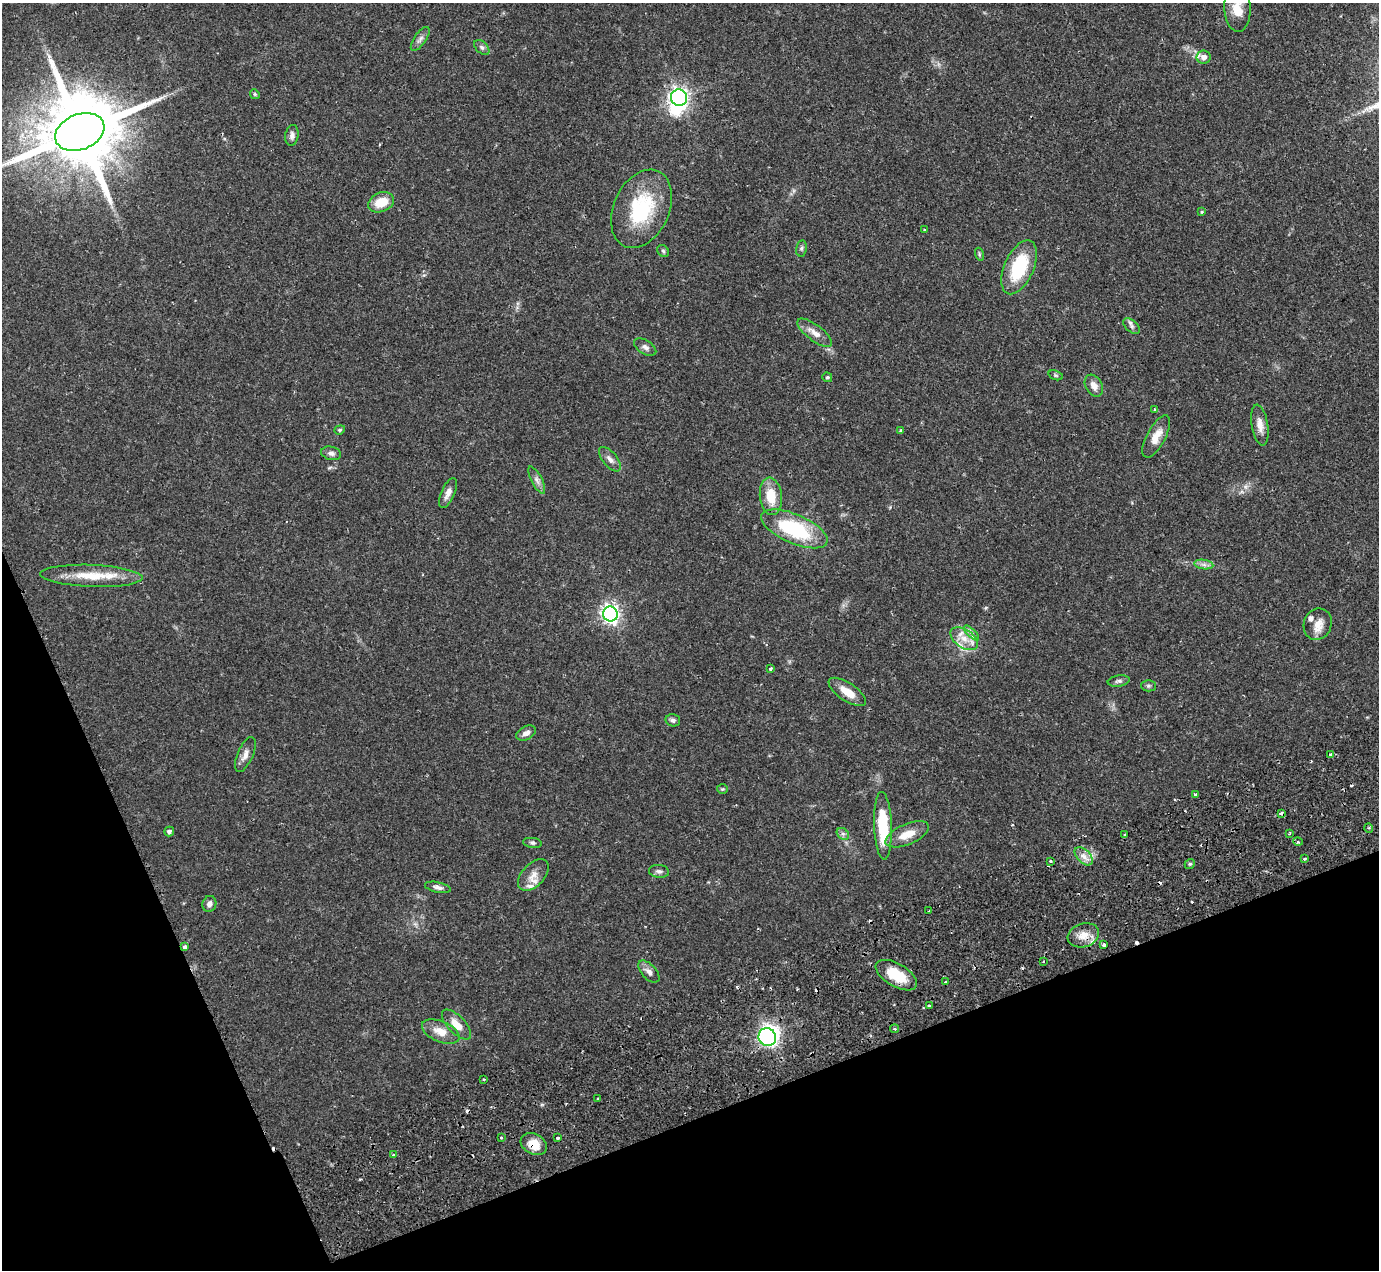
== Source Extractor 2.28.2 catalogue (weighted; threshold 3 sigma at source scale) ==
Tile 14 of 4 x 4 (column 2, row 4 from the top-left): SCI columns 1525-2901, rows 290-1557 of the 5751 x 5797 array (HDU 1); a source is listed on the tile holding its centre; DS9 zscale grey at full resolution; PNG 1381 x 1272 px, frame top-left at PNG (2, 3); each listed source drawn as its Kron ellipse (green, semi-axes under 4 px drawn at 4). Shown black and unused: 20% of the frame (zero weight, under 2 of 3 exposures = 9% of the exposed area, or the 3 px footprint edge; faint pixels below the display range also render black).
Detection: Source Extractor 2.28.2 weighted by HDU 2 'WHT'; one run over the whole footprint, this tile lists its part. Background 0.0831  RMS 0.0058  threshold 0.0259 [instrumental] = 3 sigma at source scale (4.5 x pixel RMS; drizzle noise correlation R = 1.50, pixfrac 1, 0.05/0.05 arcsec/px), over >= 5 px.
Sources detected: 103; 2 inside a brighter object's white glare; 12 cosmic-ray / hot-pixel residue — neither listed nor drawn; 3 inside a brighter listed object's ellipse — not listed separately; the other 86 listed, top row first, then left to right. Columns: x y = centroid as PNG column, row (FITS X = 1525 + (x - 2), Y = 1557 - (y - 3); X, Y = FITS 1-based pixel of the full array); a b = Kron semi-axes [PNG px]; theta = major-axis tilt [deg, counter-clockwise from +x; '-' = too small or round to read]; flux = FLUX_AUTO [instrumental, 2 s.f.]
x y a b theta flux
1237 8 24 13 -87 9.8
420 39 14 6 55 2.3
482 47 9 5 -45 1.6
1204 57 7 6 - 3.7
255 94 5 4 - 0.75
679 98 8 8 - 230
80 132 25 17 22 8600
292 135 10 6 81 2.2
381 202 13 9 21 12
641 209 41 28 66 41
1202 212 3 3 - 1.1
925 230 3 3 - 1.1
801 248 8 5 80 1.3
663 251 6 5 - 1.1
979 254 6 4 -73 0.74
1019 267 29 14 66 31
1132 326 10 5 -40 1.8
815 333 21 8 -37 5.4
645 347 12 7 -32 2.3
1056 375 7 4 -20 0.83
827 377 5 4 - 0.96
1094 386 12 8 -59 4.3
1155 409 3 3 - 1.1
1260 425 21 8 -80 5.2
340 430 5 4 - 0.86
901 431 4 3 - 0.82
1156 436 23 9 62 7.1
331 453 10 6 -13 2.1
610 459 15 7 -50 3.2
537 480 15 5 -63 2.4
448 493 16 6 66 3.6
771 496 19 11 -83 13
794 529 36 14 -23 47
1204 564 9 4 -9 2.1
92 576 51 11 -2 18
610 614 7 7 - 230
1318 624 16 14 70 6.7
971 633 10 3 -44 1.6
964 639 15 9 -35 6.8
770 668 4 3 - 0.76
1119 681 11 5 9 1.7
1148 686 7 5 -1 1.2
847 692 22 9 -33 8.8
673 720 7 6 - 1.5
526 733 10 6 28 2.7
245 754 19 7 66 4
1330 754 3 3 - 2.5
722 789 5 4 - 0.75
1195 794 3 3 - 1.1
1281 813 4 3 - 4.1
883 826 34 9 -88 29
1369 828 5 3 - 0.69
169 831 5 4 - 1.8
1290 833 4 2 - 0.59
843 834 7 5 -43 1.4
907 834 23 10 23 9.2
1125 834 3 3 - 1.2
1298 842 5 3 - 0.65
532 843 9 5 -9 1.4
1084 856 11 6 -45 3.6
1305 859 3 3 - 2.8
1051 861 3 2 - 0.67
1190 864 5 4 - 0.91
659 871 10 6 -6 1.9
533 875 19 11 46 6.2
438 887 13 5 -12 2.3
209 904 8 7 - 2.6
929 911 2 2 - 0.59
1083 935 16 12 18 7.1
1104 945 4 3 - 4.2
185 947 4 3 - 3.3
1044 961 3 2 - 0.99
649 972 13 7 -47 2.9
896 975 23 11 -30 17
946 982 4 2 - 0.55
929 1006 4 3 - 2.1
456 1024 19 8 -46 6.9
895 1029 4 3 - 0.85
441 1032 20 10 -23 7.9
767 1037 9 8 - 170
484 1079 3 2 - 0.62
598 1099 3 2 - 0.59
501 1138 3 2 - 0.71
557 1138 3 3 - 1.6
534 1144 14 10 -29 8.5
394 1155 4 3 - 0.86
Overlapping masked pixels (flux is a lower limit): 3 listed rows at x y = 1281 813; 185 947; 534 1144
Isophote crosses this tile's border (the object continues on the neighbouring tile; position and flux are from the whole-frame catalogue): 2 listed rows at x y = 1237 8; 80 132